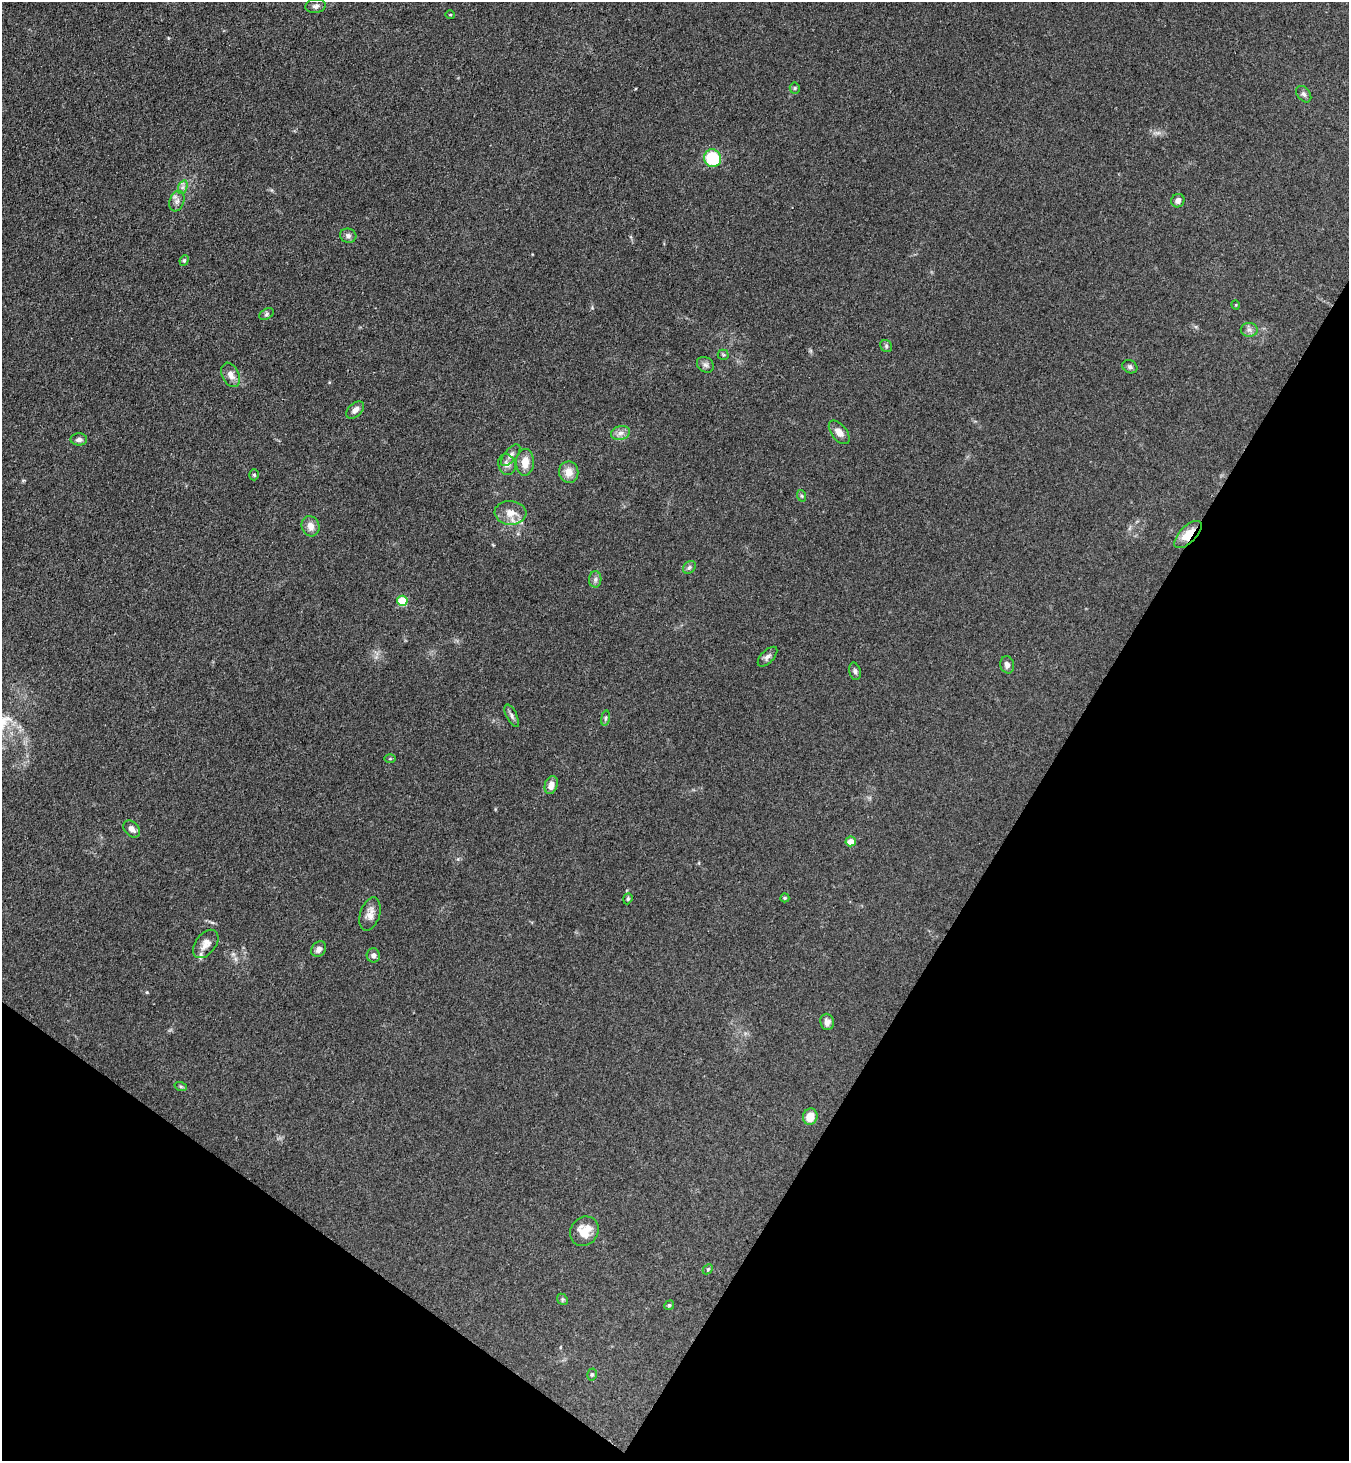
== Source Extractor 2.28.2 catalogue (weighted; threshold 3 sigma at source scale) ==
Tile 15 of 4 x 4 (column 3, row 4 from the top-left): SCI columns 2896-4242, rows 36-1494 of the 5929 x 5908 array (HDU 1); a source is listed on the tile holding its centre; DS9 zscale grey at full resolution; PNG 1351 x 1463 px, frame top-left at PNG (2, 2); each listed source drawn as its Kron ellipse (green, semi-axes under 4 px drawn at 4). Shown black and unused: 29% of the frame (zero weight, under 3 of 4 exposures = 5% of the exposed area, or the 3 px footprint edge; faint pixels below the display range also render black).
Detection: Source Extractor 2.28.2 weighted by HDU 2 'WHT'; one run over the whole footprint, this tile lists its part. Background 0.184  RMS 0.0086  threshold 0.0387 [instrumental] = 3 sigma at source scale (4.5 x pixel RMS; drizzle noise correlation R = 1.50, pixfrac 1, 0.05/0.05 arcsec/px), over >= 5 px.
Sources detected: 58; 1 inside a brighter listed object's ellipse — not listed separately; the other 57 listed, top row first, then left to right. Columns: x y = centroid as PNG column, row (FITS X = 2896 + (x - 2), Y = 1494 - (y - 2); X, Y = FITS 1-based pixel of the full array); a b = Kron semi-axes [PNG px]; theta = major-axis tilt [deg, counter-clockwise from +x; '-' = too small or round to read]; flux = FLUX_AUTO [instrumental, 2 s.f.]
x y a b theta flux
315 6 10 7 8 3.1
450 15 5 3 - 0.76
795 88 5 5 - 1.2
1304 94 9 6 -52 2.4
712 158 9 8 - 41
183 187 7 4 71 2.1
177 201 10 7 70 3.7
1178 201 7 6 - 3.9
348 236 8 7 - 3
184 260 5 4 - 1.3
1236 305 5 3 - 0.7
266 314 8 5 29 1.9
1249 330 8 7 - 3.2
886 346 6 5 - 1.6
723 355 5 5 - 1.2
705 365 9 7 -34 2.9
1130 367 8 6 -26 2
231 375 13 8 -65 6.3
355 410 10 6 44 5.2
839 432 14 7 -51 6.3
620 433 9 7 16 4.3
79 439 8 6 0 3.2
511 455 13 6 51 3.9
525 462 13 9 89 11
507 464 10 8 -69 4.9
569 472 11 9 -81 10
254 475 5 4 - 1.3
802 496 6 4 -71 1.2
510 513 16 12 -5 10
310 526 10 8 -66 6.3
1188 534 17 8 45 16
689 567 7 5 46 2.1
595 579 8 6 89 2.8
402 601 5 5 - 40
767 657 12 6 45 3.4
1007 665 8 7 - 3.8
855 671 9 5 -75 2.2
512 716 12 5 -64 2.7
605 718 7 4 81 1.4
390 759 6 4 0 0.92
551 785 9 6 72 5.9
132 829 10 7 -45 4.5
851 841 5 5 - 8.4
785 898 4 4 - 1.1
628 899 6 4 70 1.3
370 914 17 10 73 7.5
206 944 16 10 52 6.9
319 949 8 6 49 3.7
373 955 7 6 - 2.9
827 1022 8 6 -84 3.7
181 1087 6 4 -19 1.2
810 1117 8 7 - 12
584 1231 15 13 53 16
708 1269 6 4 45 1.2
562 1299 6 4 -47 1.5
669 1305 5 4 - 1.1
592 1374 6 5 - 1.5
Overlapping masked pixels (flux is a lower limit): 1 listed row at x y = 1188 534